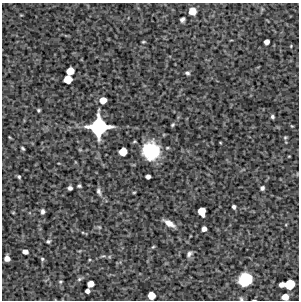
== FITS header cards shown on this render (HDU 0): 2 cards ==
NAXIS1  =                  297 /Length X axis
NAXIS2  =                  298 /Length Y axis

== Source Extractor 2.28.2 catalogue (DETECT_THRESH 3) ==
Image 297 x 298 px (HDU 0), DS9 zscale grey, 1 PNG px = 1 image px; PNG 301 x 302 px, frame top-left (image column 1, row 298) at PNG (2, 3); no overlay
Background 5260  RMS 290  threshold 856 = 3 sigma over >= 5 px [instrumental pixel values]
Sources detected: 47; all 47 listed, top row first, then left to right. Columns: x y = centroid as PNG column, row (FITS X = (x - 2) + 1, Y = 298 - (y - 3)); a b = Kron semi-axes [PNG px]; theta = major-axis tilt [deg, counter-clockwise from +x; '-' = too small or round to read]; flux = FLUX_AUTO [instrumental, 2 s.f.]
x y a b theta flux
192 11 6 6 - 2.4e+05
182 19 5 4 - 5.2e+04
143 42 3 2 - 1.8e+04
267 42 5 4 - 1.0e+05
291 46 4 3 - 1.5e+04
70 71 6 5 - 2.5e+05
187 73 5 4 - 3.6e+04
68 79 6 6 - 3.1e+05
103 100 6 5 - 2.0e+05
38 110 3 3 - 2.6e+04
272 117 4 3 - 3.1e+04
173 125 5 3 - 2.6e+04
292 126 4 3 - 1.5e+04
99 127 14 14 - 1.9e+06
285 137 5 4 - 2.2e+04
23 148 4 2 - 2.4e+04
151 151 15 14 - 1.2e+06
123 152 6 6 - 3.2e+05
148 176 5 4 - 8.2e+04
19 177 5 4 - 2.7e+04
79 186 4 3 - 3.1e+04
70 188 4 4 - 5.2e+04
262 188 4 4 - 5.0e+04
99 191 9 5 -74 5.4e+04
134 192 4 3 - 1.6e+04
234 207 4 3 - 4.5e+04
202 211 7 6 - 3.0e+05
43 212 5 3 - 4.9e+04
169 223 12 5 -31 1.5e+05
99 227 5 4 - 2.1e+04
204 229 5 4 - 9.6e+04
48 241 5 4 - 3.2e+04
25 252 5 4 - 9.5e+04
189 254 7 4 40 5.3e+04
103 256 6 3 16 2.3e+04
7 258 5 5 - 1.2e+05
42 259 5 4 - 2.7e+04
79 279 8 5 37 3.6e+04
245 279 11 9 37 7.0e+05
60 282 5 4 - 2.3e+04
90 284 6 5 - 1.7e+05
282 284 5 4 - 1.1e+05
290 284 7 7 - 5.2e+05
87 291 4 4 - 7.3e+04
151 295 6 6 - 2.4e+05
285 297 6 5 - 1.8e+05
241 299 6 5 - 2.7e+04
At the frame edge (FLAGS 8, measured only in part): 2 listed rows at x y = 285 297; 241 299